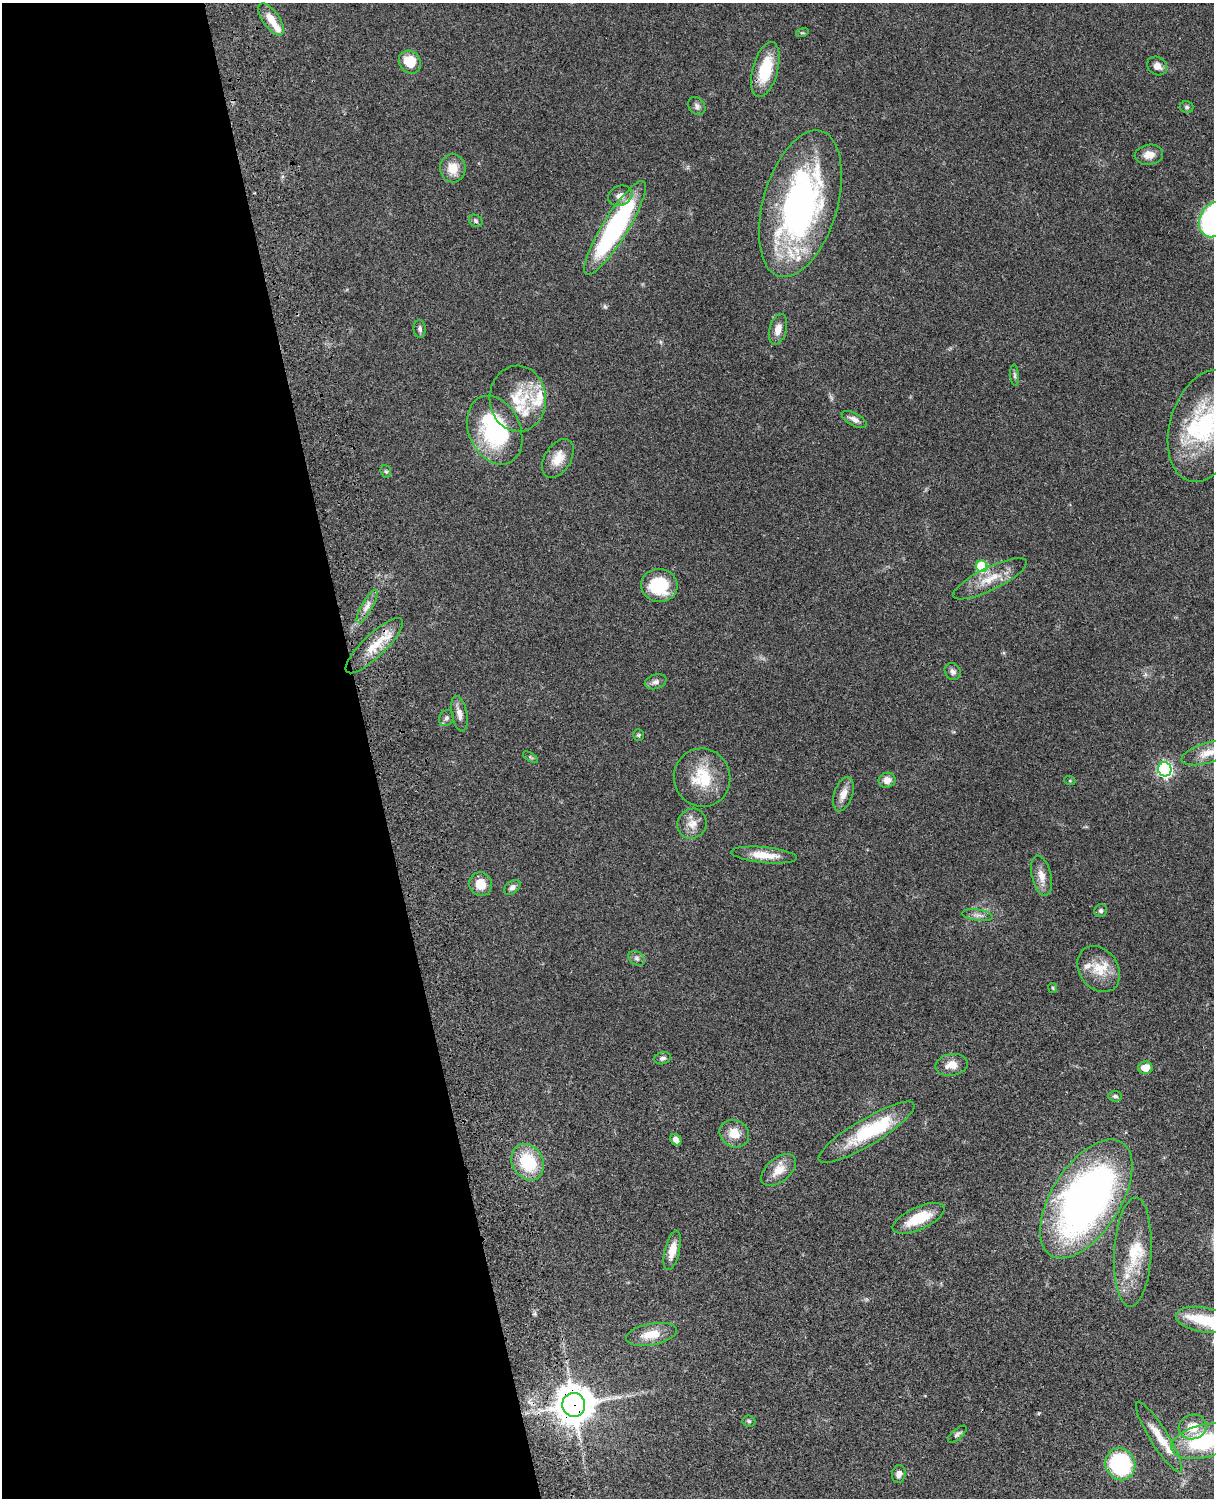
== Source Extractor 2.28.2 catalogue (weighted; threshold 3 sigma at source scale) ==
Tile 5 of 4 x 3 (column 1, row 2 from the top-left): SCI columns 122-1333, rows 1773-3268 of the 5088 x 4927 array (HDU 1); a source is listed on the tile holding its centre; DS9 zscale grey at full resolution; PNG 1216 x 1500 px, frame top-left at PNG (2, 3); each listed source drawn as its Kron ellipse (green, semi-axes under 4 px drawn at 4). Shown black and unused: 30% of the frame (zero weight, under 3 of 4 exposures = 6% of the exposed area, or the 3 px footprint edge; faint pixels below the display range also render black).
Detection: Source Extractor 2.28.2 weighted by HDU 2 'WHT'; one run over the whole footprint, this tile lists its part. Background 0.0806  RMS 0.0058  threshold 0.0262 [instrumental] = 3 sigma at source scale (4.5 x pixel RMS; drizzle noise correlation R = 1.50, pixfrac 1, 0.05/0.05 arcsec/px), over >= 5 px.
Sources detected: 83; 1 inside a brighter object's white glare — neither listed nor drawn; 9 inside a brighter listed object's ellipse — not listed separately; the other 73 listed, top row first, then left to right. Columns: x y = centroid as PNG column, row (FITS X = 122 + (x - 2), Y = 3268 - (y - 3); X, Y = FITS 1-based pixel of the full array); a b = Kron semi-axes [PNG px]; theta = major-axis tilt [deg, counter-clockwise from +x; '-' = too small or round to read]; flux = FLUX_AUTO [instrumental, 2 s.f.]
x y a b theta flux
271 19 19 8 -55 7.5
802 33 6 4 17 0.76
410 62 12 10 -48 12
1157 66 10 9 - 3.4
765 69 28 12 75 24
697 106 10 7 -52 2.1
1187 107 7 6 - 1.1
1149 155 14 10 8 5.5
453 168 14 13 - 8.8
620 196 12 10 23 4.2
800 204 75 37 74 190
1213 220 18 13 68 110
476 221 7 5 -35 1.2
615 228 55 12 58 110
420 329 9 6 -87 1.7
778 329 15 8 74 5.3
1014 375 10 4 -85 1.3
518 399 33 28 -88 25
854 419 14 6 -28 3.1
1205 426 57 35 73 65
495 430 36 25 -66 62
558 458 21 13 59 8.8
386 471 6 5 - 0.97
982 566 6 5 - 30
990 579 40 11 26 13
659 585 18 16 -5 26
367 606 19 5 60 3.9
374 646 38 11 44 14
953 672 9 7 -53 2.2
656 682 11 7 17 2.3
459 714 18 7 -78 4.3
446 718 8 7 - 1.8
638 735 5 5 - 0.84
1207 753 27 10 16 8
530 757 8 4 -32 0.84
1165 769 7 6 - 140
702 778 29 28 - 22
887 780 8 7 - 4
1070 781 5 3 - 0.58
843 794 18 9 71 5.3
692 824 15 14 - 6.4
764 855 33 8 -6 9.9
1041 876 20 10 -77 6.1
481 884 12 11 - 8.4
512 887 9 6 38 2.3
1101 911 6 6 - 1.5
977 915 15 5 -7 2.8
637 958 9 6 -39 1.8
1099 969 25 19 -54 14
1053 988 5 4 - 0.62
663 1058 8 6 15 1.7
952 1065 16 11 10 6.5
1145 1068 7 6 - 6
1115 1096 7 5 -2 1.2
866 1132 55 13 31 37
734 1134 15 13 -33 8.7
676 1140 6 5 - 3.3
528 1162 19 15 -60 26
779 1170 20 12 40 8.2
1086 1199 67 34 58 300
919 1218 28 11 24 18
672 1250 20 7 77 7.8
1133 1252 55 18 87 23
1203 1320 28 12 -10 17
651 1334 26 10 11 11
574 1405 12 11 - 1400
749 1421 6 5 - 1.1
1193 1427 14 12 17 9.5
957 1434 11 5 40 1.5
1159 1437 41 9 -58 12
1203 1441 33 16 14 49
1120 1464 16 14 -68 61
899 1474 9 7 81 2.9
Overlapping masked pixels (flux is a lower limit): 3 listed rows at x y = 374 646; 1086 1199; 574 1405
Isophote crosses this tile's border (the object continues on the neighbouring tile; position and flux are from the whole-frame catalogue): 4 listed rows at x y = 1213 220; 1205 426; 1207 753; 1203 1441